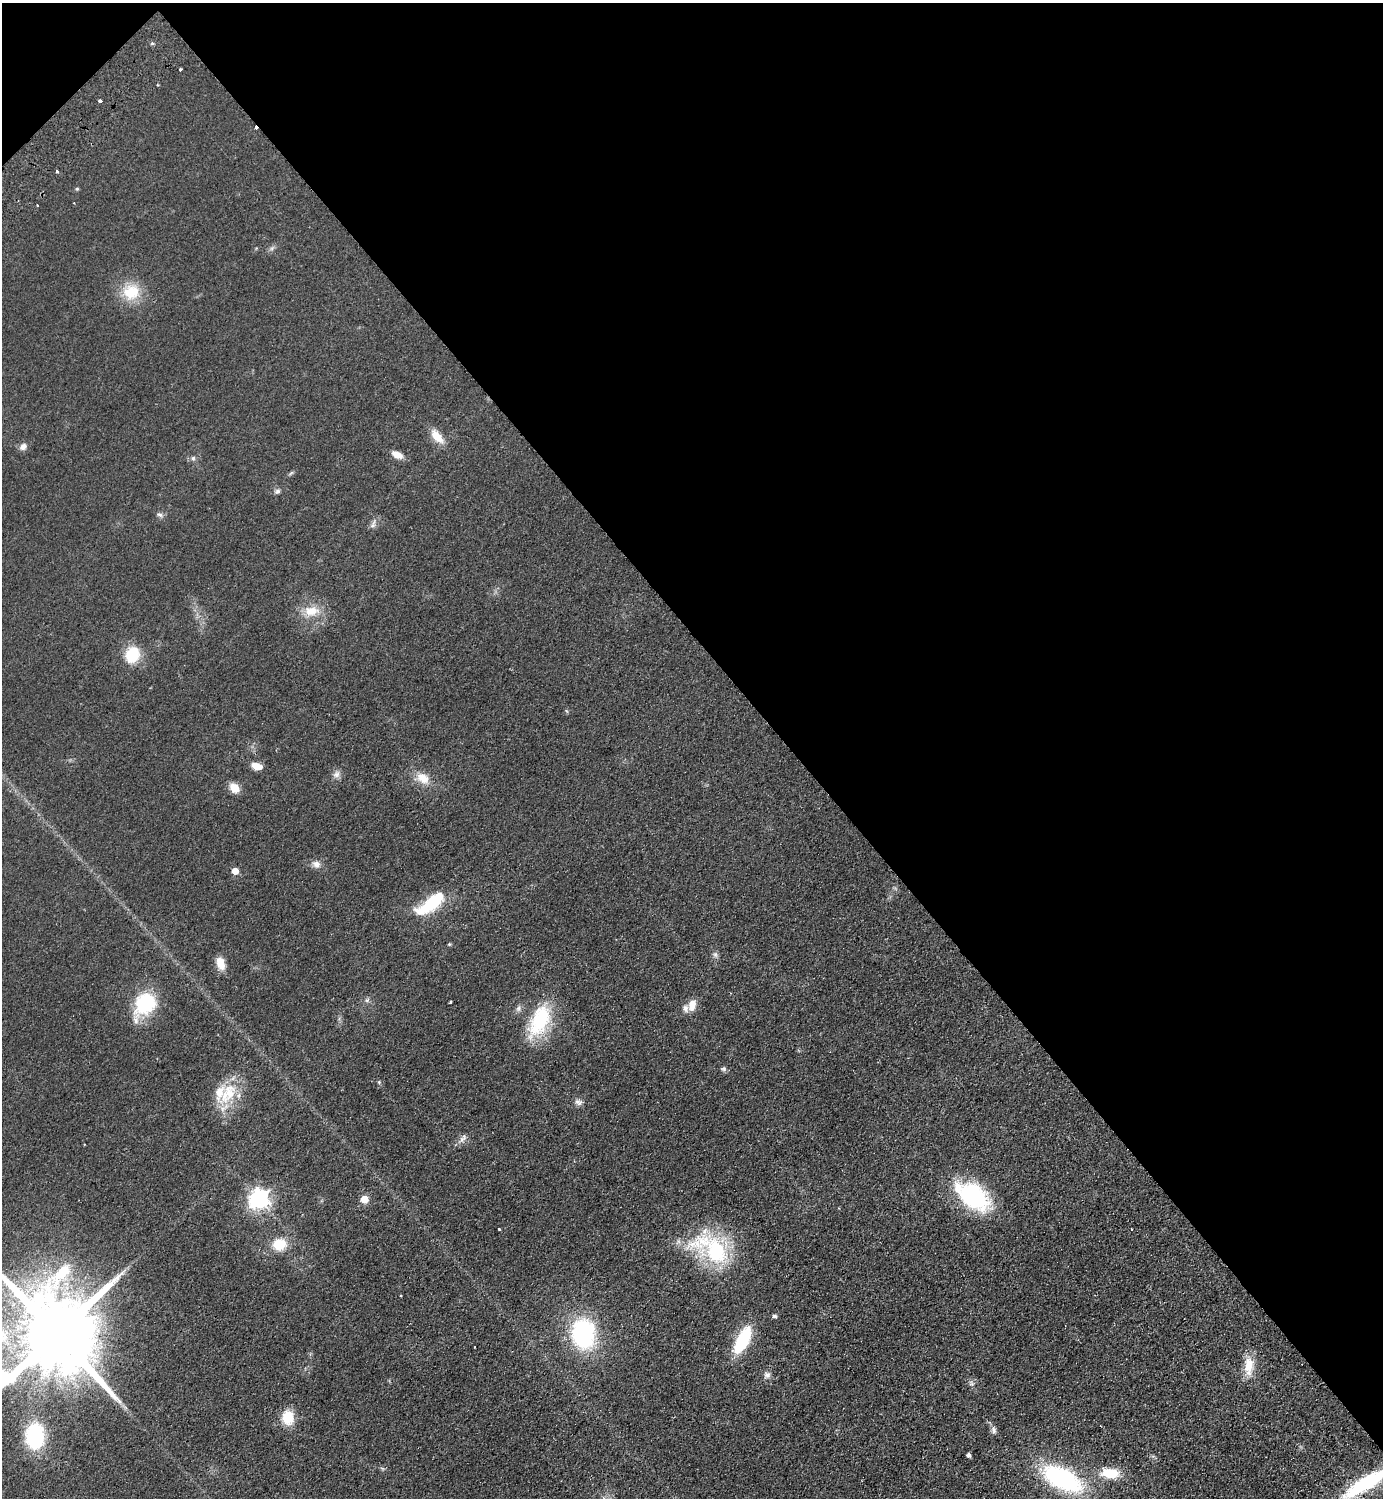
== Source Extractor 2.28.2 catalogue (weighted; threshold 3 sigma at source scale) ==
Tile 3 of 4 x 4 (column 3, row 1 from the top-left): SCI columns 2963-4343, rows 4532-6027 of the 6066 x 6072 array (HDU 1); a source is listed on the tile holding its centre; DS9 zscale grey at full resolution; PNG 1385 x 1500 px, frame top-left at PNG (2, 3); no overlay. Shown black and unused: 44% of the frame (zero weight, under 2 of 3 exposures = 3% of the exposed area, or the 3 px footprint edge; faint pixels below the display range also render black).
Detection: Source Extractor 2.28.2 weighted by HDU 2 'WHT'; one run over the whole footprint, this tile lists its part. Background 0.0559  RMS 0.0097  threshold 0.0436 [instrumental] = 3 sigma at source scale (4.5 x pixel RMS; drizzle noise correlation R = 1.50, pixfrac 1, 0.05/0.05 arcsec/px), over >= 5 px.
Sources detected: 63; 1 inside a brighter object's white glare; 2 cosmic-ray / hot-pixel residue — not listed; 3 inside a brighter listed object's ellipse — not listed separately; the other 57 listed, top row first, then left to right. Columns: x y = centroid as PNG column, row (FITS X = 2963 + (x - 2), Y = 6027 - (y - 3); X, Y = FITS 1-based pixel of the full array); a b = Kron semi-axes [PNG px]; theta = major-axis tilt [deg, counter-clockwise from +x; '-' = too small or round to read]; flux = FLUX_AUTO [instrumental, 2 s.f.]
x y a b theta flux
180 69 3 3 - 2.5
100 101 3 3 - 2.7
57 171 3 3 - 4.5
77 189 5 4 - 1.1
37 205 3 2 - 1.3
131 292 22 19 17 28
437 436 19 10 -50 14
23 447 10 8 47 4.3
397 455 14 8 -27 8
193 458 6 6 - 2
277 491 7 6 - 2.4
159 515 10 5 -17 2.4
373 525 11 6 53 3.5
311 611 22 12 8 17
132 655 16 13 66 32
257 766 13 7 -18 8.5
336 774 11 8 46 4.5
423 778 18 12 -35 14
234 788 11 8 -45 12
316 864 11 9 -38 5.4
235 871 5 5 - 11
433 902 38 15 35 50
449 944 5 4 - 0.96
715 954 8 6 -89 2.7
220 963 14 8 -73 12
367 1000 7 5 45 2.1
450 1002 3 3 - 1.4
145 1004 29 23 50 52
692 1005 17 10 74 9.3
518 1008 8 7 - 3.1
539 1021 46 22 64 62
724 1069 7 5 0 1.9
379 1082 5 5 - 1.1
228 1093 38 19 55 36
578 1102 10 8 -20 3.9
464 1137 10 6 -84 3.2
973 1196 42 23 -36 94
259 1199 7 7 - 520
364 1199 5 5 - 20
499 1229 3 3 - 2.4
279 1244 14 12 11 23
712 1249 52 27 -32 100
401 1296 3 2 - 0.71
774 1316 5 4 - 2.4
56 1333 26 22 -55 18000
583 1333 24 19 -86 130
742 1340 27 11 63 58
1249 1366 25 11 88 18
767 1375 9 9 - 3.8
971 1384 8 6 -19 2.8
288 1417 16 13 89 21
994 1430 11 6 -84 3.1
35 1436 24 17 90 78
968 1455 4 4 - 2.8
1110 1473 20 11 -5 27
1062 1478 34 17 -28 160
1367 1482 56 12 31 91
Overlapping masked pixels (flux is a lower limit): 1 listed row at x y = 1367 1482
Isophote crosses this tile's border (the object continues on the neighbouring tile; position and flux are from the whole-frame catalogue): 2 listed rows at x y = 56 1333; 1367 1482